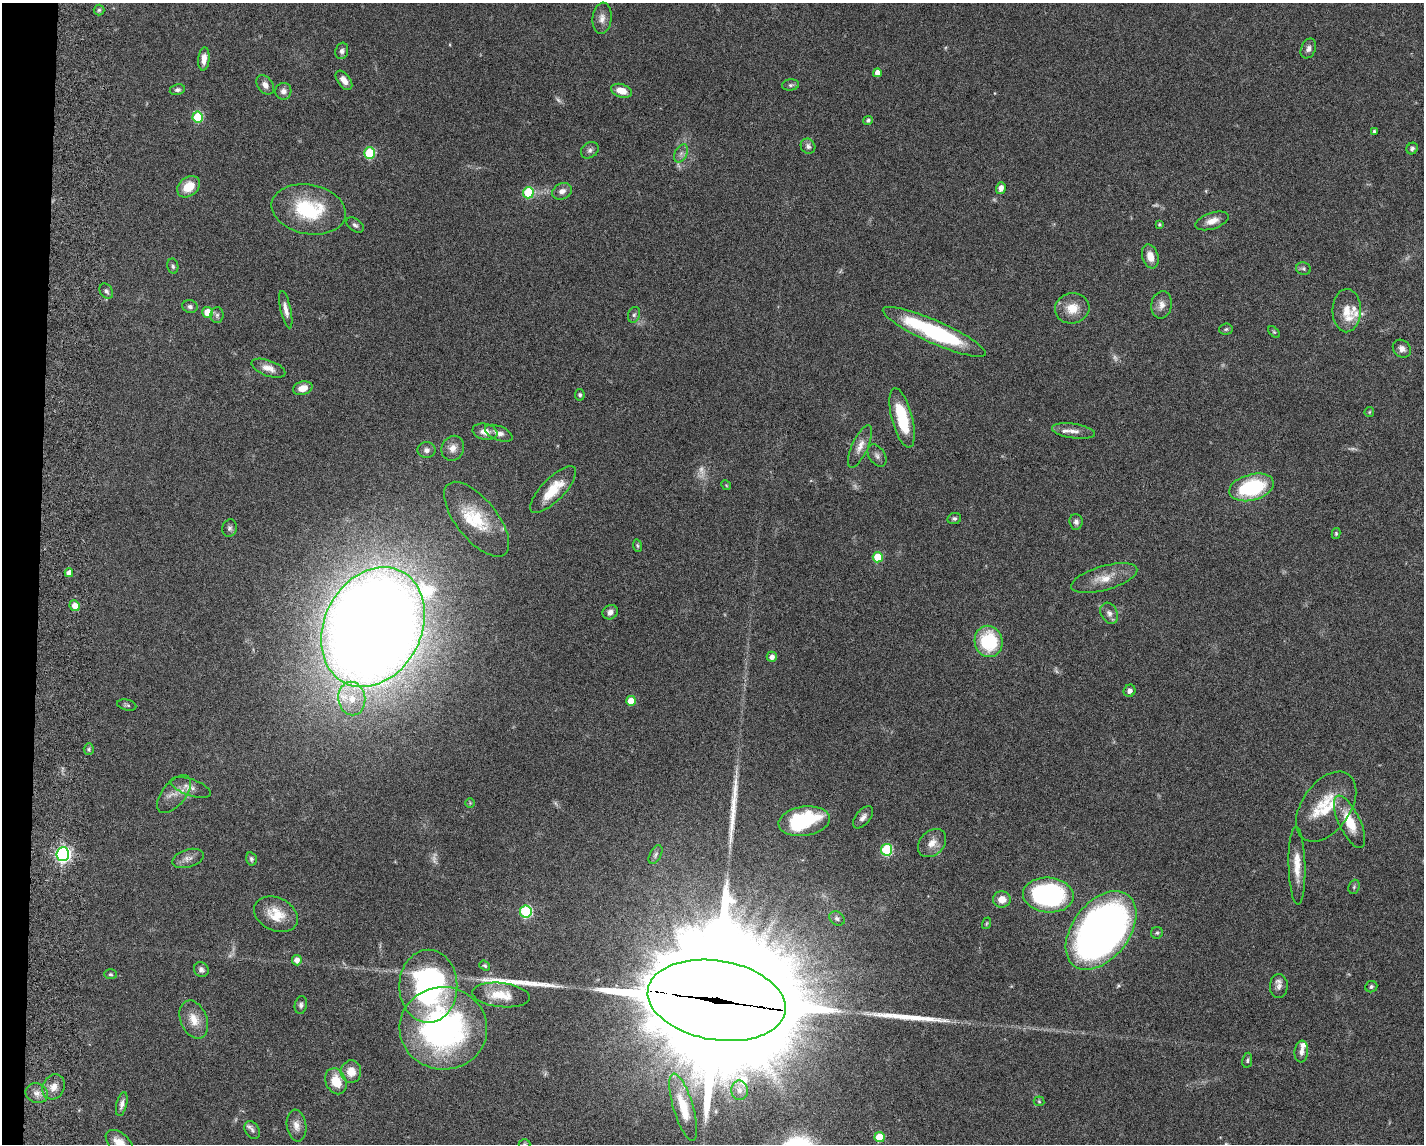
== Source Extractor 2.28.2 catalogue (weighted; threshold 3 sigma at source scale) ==
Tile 7 of 3 x 4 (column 1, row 3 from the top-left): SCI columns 278-1699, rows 1154-2295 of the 4711 x 4593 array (HDU 1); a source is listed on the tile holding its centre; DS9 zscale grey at full resolution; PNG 1426 x 1146 px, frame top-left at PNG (2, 3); each listed source drawn as its Kron ellipse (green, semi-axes under 4 px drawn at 4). Shown black and unused: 3% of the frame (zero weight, under 5 of 9 exposures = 3% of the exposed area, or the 3 px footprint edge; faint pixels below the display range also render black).
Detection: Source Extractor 2.28.2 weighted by HDU 2 'WHT'; one run over the whole footprint, this tile lists its part. Background 0.0589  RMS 0.003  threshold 0.0124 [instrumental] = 3 sigma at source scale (4.09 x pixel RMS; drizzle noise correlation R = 1.36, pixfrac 0.8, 0.05/0.05 arcsec/px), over >= 5 px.
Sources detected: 154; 11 too faint to see at this stretch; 1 inside a brighter object's white glare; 4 long thin detections or spike segments (spike, bleed or trail) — neither listed nor drawn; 9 inside a brighter listed object's ellipse — not listed separately; the other 129 listed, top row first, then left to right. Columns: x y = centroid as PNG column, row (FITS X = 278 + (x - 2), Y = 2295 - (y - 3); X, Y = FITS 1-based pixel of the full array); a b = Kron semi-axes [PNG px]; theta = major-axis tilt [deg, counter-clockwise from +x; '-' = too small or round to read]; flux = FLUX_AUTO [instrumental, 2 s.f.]
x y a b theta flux
99 10 5 5 - 0.46
602 18 16 9 84 2
1308 48 10 7 66 1.3
342 51 8 6 74 0.93
204 59 12 5 85 2.1
877 73 4 4 - 2
344 80 11 6 -53 2.1
265 85 11 7 -53 1.6
790 85 8 5 8 0.71
177 90 8 5 10 0.76
283 91 8 8 - 1.5
621 91 11 6 -17 3.6
198 117 5 5 - 16
868 120 5 4 - 0.47
1374 131 4 3 - 0.45
808 146 8 7 - 1.1
1412 148 6 5 - 0.67
590 150 9 7 36 1
370 153 5 5 - 18
681 153 10 6 63 1.1
189 187 12 9 38 5
1001 188 6 5 - 1.6
562 191 10 8 24 1.6
528 193 5 5 - 19
309 209 37 24 -11 20
1212 221 17 8 19 2.6
1159 224 3 3 - 0.39
355 225 10 6 -35 0.85
1150 256 12 8 -73 2.9
173 266 7 5 -79 0.59
1303 268 7 6 - 0.63
106 291 8 6 -56 0.88
1161 305 14 10 79 2.2
190 307 7 6 - 0.93
1072 308 17 15 13 4.8
286 310 19 5 -77 1.9
1347 311 21 14 89 4.3
207 312 5 5 - 5.1
217 315 8 6 88 0.8
634 315 8 6 72 0.72
1226 329 7 5 5 0.5
934 332 56 11 -24 33
1274 332 7 4 -44 0.43
1402 349 10 8 -43 1.5
268 368 18 8 -20 2.4
303 388 10 6 14 2.8
580 395 5 5 - 0.61
1369 412 5 5 - 0.34
902 418 30 10 -75 13
1073 431 22 7 -8 2.1
485 432 12 8 -12 2.4
499 433 14 7 -22 1.8
860 446 23 8 65 2.7
453 448 13 11 67 2.4
426 450 9 8 - 1.3
877 456 12 7 -56 1.2
726 485 5 4 - 0.3
1251 487 23 13 15 23
553 490 30 11 46 7.4
954 518 7 5 11 0.64
477 519 45 20 -51 13
1076 522 8 6 -86 1
230 528 9 7 77 0.83
1336 533 5 4 - 0.4
637 545 6 4 -82 0.39
878 557 5 5 - 11
69 573 4 4 - 2
1104 578 34 12 16 5.3
75 606 5 5 - 2.6
610 612 8 7 - 1.4
1109 613 11 8 -62 1.3
373 627 62 48 63 890
988 641 16 14 -78 17
772 657 5 5 - 1.4
1130 691 6 5 - 1
352 699 17 13 -80 5.9
631 701 5 5 - 5.2
127 705 10 5 -14 0.62
89 749 5 5 - 0.49
191 787 21 8 -19 2.3
174 794 22 11 51 3.3
470 803 5 5 - 0.33
1326 807 39 24 55 12
863 817 13 7 51 1.5
804 821 26 14 9 14
1350 822 28 10 -65 7.7
932 843 16 12 45 2.9
887 850 6 5 - 25
63 854 7 6 - 82
655 855 10 5 62 0.71
188 858 16 9 17 1.8
251 859 6 5 - 0.59
1297 865 39 8 -89 5.2
1354 887 7 5 70 0.51
1048 895 25 17 -5 58
1002 899 9 8 - 3.1
526 912 6 6 - 28
276 914 23 16 -26 6.2
837 918 8 6 -35 0.87
987 923 6 4 72 0.32
1101 930 44 28 52 190
1157 933 6 6 - 0.47
297 960 5 5 - 1.7
485 966 6 4 -37 0.43
201 970 8 7 - 0.95
110 974 6 5 - 0.44
428 986 36 29 -90 65
1279 986 12 9 89 1.6
1371 987 6 5 - 0.58
501 995 29 12 -6 6.5
717 1000 69 39 -9 20000
301 1005 9 6 80 0.84
194 1019 20 13 -68 4.2
443 1028 44 41 -4 83
1301 1051 11 7 84 1.4
1247 1060 8 5 81 0.54
351 1072 11 10 - 3.6
336 1081 13 10 -66 6.1
54 1087 13 10 62 2.5
740 1090 10 8 -86 1.7
37 1093 11 9 -23 1.9
1039 1101 5 5 - 0.35
122 1104 12 5 77 1.2
683 1107 35 10 -73 8
296 1125 16 9 -81 2.4
252 1130 10 7 -60 0.89
880 1137 5 5 - 9.3
119 1143 16 9 -41 3.4
525 1144 6 5 - 0.42
Overlapping masked pixels (flux is a lower limit): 1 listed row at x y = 717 1000
Isophote crosses this tile's border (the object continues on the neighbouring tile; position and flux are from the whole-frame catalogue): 2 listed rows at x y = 119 1143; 525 1144